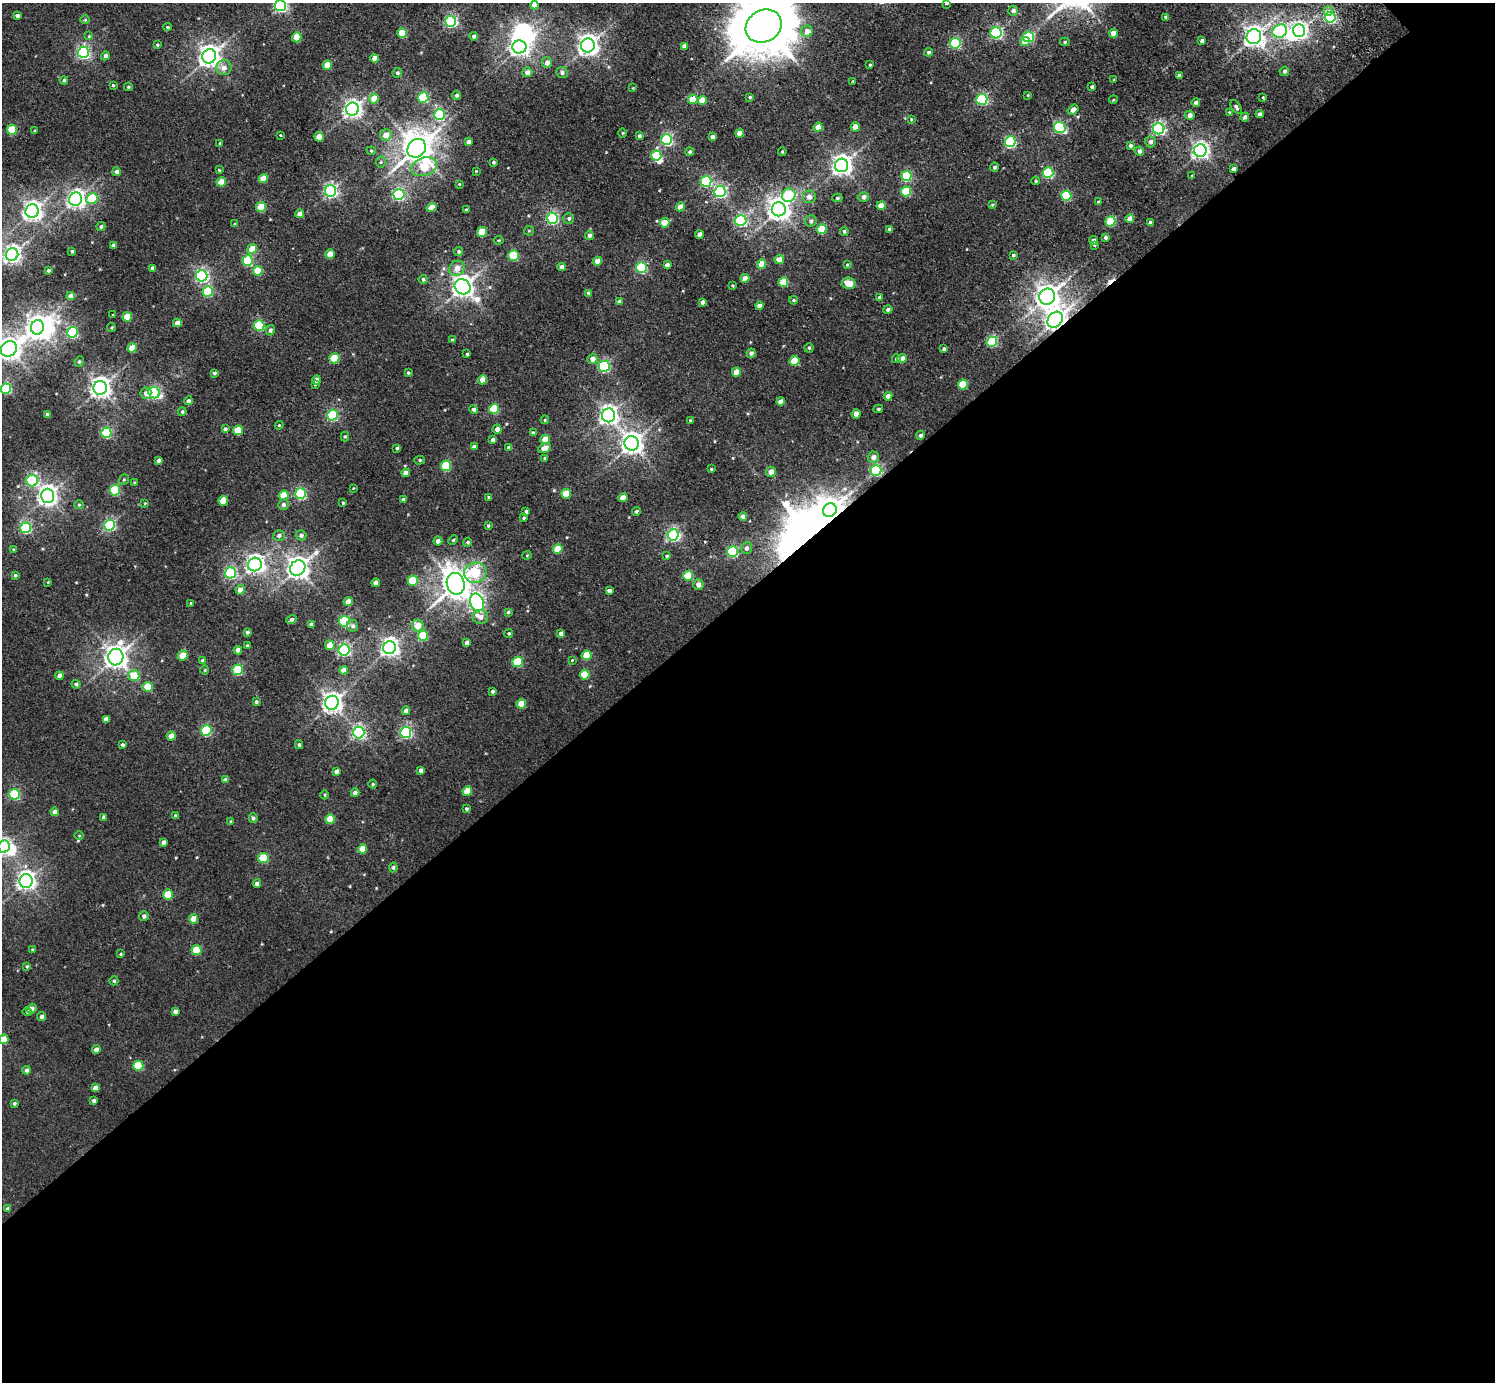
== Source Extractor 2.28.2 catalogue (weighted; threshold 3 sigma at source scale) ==
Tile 15 of 4 x 4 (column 3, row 4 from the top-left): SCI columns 3081-4573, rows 266-1645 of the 6093 x 6084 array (HDU 1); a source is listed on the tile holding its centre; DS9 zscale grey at full resolution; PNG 1497 x 1384 px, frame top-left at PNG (2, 3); each listed source drawn as its Kron ellipse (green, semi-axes under 4 px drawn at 4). Shown black and unused: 57% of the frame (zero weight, under 2 of 3 exposures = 3% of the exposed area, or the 3 px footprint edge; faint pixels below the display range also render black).
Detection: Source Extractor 2.28.2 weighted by HDU 2 'WHT'; one run over the whole footprint, this tile lists its part. Background 0.023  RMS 0.017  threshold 0.0763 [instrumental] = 3 sigma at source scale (4.5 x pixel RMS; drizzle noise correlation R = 1.50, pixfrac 1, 0.05/0.05 arcsec/px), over >= 5 px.
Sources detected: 413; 6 inside a brighter object's white glare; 1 long thin detection or spike segment (spike, bleed or trail) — neither listed nor drawn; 1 inside a brighter listed object's ellipse — not listed separately; the other 405 listed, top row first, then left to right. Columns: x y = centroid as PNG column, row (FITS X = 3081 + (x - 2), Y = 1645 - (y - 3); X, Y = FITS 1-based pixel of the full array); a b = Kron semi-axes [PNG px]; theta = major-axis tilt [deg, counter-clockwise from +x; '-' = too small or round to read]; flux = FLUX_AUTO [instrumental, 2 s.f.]
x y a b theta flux
947 3 3 3 - 2
534 5 4 4 - 14
281 6 5 5 - 340
1013 11 5 4 - 6.3
1328 11 5 4 - 8.3
17 16 4 4 - 6.9
1166 17 4 3 - 3.8
1330 17 5 5 - 230
85 20 5 3 - 1.6
451 21 5 5 - 290
764 26 19 16 30 12000
167 27 4 3 - 2
807 31 6 5 - 14
1280 31 7 6 - 230
1299 31 6 6 - 590
402 33 5 4 - 59
996 33 5 5 - 280
1113 33 4 4 - 13
89 36 4 4 - 1.8
474 36 4 4 - 4.4
297 37 5 4 - 39
1029 37 5 5 - 130
1254 37 7 7 - 1100
1202 41 4 4 - 6.1
1025 42 5 4 - 21
1065 42 5 4 - 2.4
955 43 5 5 - 170
157 45 4 3 - 2.8
588 45 7 7 - 1100
684 46 4 4 - 9.8
519 47 7 6 - 830
83 52 5 5 - 330
928 52 4 4 - 3.3
105 56 4 4 - 6.9
209 56 7 7 - 1200
375 58 4 4 - 15
547 63 5 5 - 11
327 65 5 4 - 38
870 65 4 3 - 1.9
224 68 7 7 - 11
1284 71 5 4 - 3.9
527 72 5 5 - 11
562 72 6 5 - 6.1
397 73 5 4 - 3.1
1179 76 4 4 - 7.8
64 80 4 4 - 3.1
1114 80 3 2 - 1.5
853 81 3 2 - 1.2
113 85 4 3 - 2.1
128 87 4 4 - 2.2
1092 87 4 4 - 5.1
633 88 3 3 - 1.1
457 95 4 4 - 3.9
1028 95 3 2 - 1.4
423 97 5 5 - 130
750 97 3 3 - 2.1
1263 97 3 3 - 1.4
374 98 5 5 - 27
693 99 5 4 - 37
982 99 5 5 - 220
702 100 4 4 - 27
1113 100 4 3 - 1.4
1196 102 4 4 - 8.3
1236 107 7 4 -55 4.2
352 109 6 6 - 770
1073 110 6 4 35 9.6
1229 112 4 4 - 1.5
1260 114 4 3 - 5.2
439 115 5 5 - 170
1190 115 4 4 - 7.7
1245 117 4 4 - 4.8
911 119 4 4 - 1.5
818 127 4 4 - 17
855 127 4 4 - 22
1060 127 6 5 - 230
1159 129 6 5 - 340
12 130 5 5 - 73
35 131 3 3 - 1.8
622 133 5 3 - 1.7
740 133 4 4 - 19
280 135 3 3 - 1.3
386 135 5 5 - 18
639 136 4 3 - 3.8
319 137 4 4 - 27
712 137 4 4 - 6.9
667 140 5 5 - 230
468 142 4 4 - 6
1010 142 5 5 - 220
1150 142 6 5 - 6.3
220 143 3 3 - 2
1130 145 3 3 - 3.6
417 148 10 8 47 3000
371 151 4 4 - 1.9
782 151 4 3 - 2.1
1140 151 4 4 - 6.1
1200 151 6 6 - 720
690 152 4 4 - 3.5
656 156 5 5 - 66
381 162 5 5 - 2.5
493 162 3 3 - 2.5
842 165 7 6 - 950
424 167 13 9 17 52
995 167 4 4 - 3.7
1234 169 4 4 - 6.3
219 170 4 3 - 1.7
476 171 3 3 - 1.1
117 172 4 4 - 7.2
1048 173 5 5 - 140
906 176 5 5 - 100
1192 176 4 3 - 1.4
263 178 5 4 - 29
706 181 5 5 - 150
1035 181 4 3 - 2.2
221 182 5 4 - 29
459 184 3 3 - 1.3
330 191 6 5 - 380
906 191 5 5 - 97
720 192 6 5 - 290
399 194 5 5 - 250
789 195 7 6 - 110
1066 196 5 5 - 100
809 197 6 6 - 11
864 197 5 5 - 8.7
92 198 6 5 - 76
837 198 5 4 - 2.1
76 199 7 6 - 710
1098 202 4 3 - 2.2
992 205 4 3 - 1.7
881 206 4 4 - 23
261 207 5 5 - 53
432 207 5 4 - 16
680 207 4 4 - 16
779 209 7 7 - 1400
466 210 3 3 - 2.9
32 211 7 6 - 930
300 214 4 4 - 13
553 218 5 5 - 260
569 218 5 5 - 3.9
1130 219 4 4 - 18
741 220 5 5 - 240
811 221 6 5 - 4.6
1110 221 5 5 - 89
665 223 5 4 - 37
1150 223 4 4 - 8.1
235 224 4 4 - 2.2
101 226 4 4 - 3.7
822 229 5 5 - 63
889 229 4 3 - 4.1
529 231 5 4 - 1.9
844 231 4 4 - 3.1
482 232 5 4 - 54
589 235 4 4 - 5.1
699 235 4 4 - 9.9
1105 237 4 3 - 3.8
499 240 5 3 - 2
1094 240 4 4 - 7.7
113 245 4 3 - 5.2
1094 245 3 3 - 1.8
252 249 5 4 - 25
72 251 4 4 - 2.5
459 251 5 4 - 3
330 254 5 4 - 27
12 255 6 6 - 660
1013 255 3 3 - 2.9
514 256 5 5 - 78
779 259 4 4 - 19
248 261 5 5 - 160
597 261 4 4 - 19
762 264 4 4 - 28
667 265 4 4 - 6.5
847 265 4 3 - 1.6
562 267 4 4 - 8.6
641 267 5 5 - 170
152 268 4 4 - 5.9
457 268 8 7 - 14
48 270 3 3 - 3
258 271 5 5 - 43
202 276 5 5 - 350
745 278 4 4 - 16
423 279 4 4 - 3.8
783 282 5 5 - 52
849 283 7 6 - 19
732 286 3 3 - 1.8
462 287 8 7 - 1300
208 292 5 5 - 110
588 293 4 3 - 2.5
71 296 4 4 - 11
880 297 4 3 - 5.3
1047 297 8 7 - 1400
793 300 4 3 - 2.2
619 302 4 4 - 6.3
702 302 4 4 - 6.7
759 306 4 4 - 7.9
888 310 5 4 - 4.4
113 314 3 2 - 1.1
127 317 5 4 - 49
1055 320 9 7 51 1200
177 323 4 4 - 11
259 326 5 5 - 140
37 327 7 6 - 1200
111 327 4 4 - 2
270 330 5 4 - 4.8
73 332 5 5 - 170
452 340 3 3 - 2.1
992 342 5 5 - 130
132 348 4 4 - 30
809 348 4 4 - 3.1
9 349 8 7 - 1300
944 349 4 3 - 3.5
751 353 4 4 - 5.9
467 354 3 3 - 1.9
334 358 5 5 - 73
592 359 5 4 - 12
896 359 4 4 - 2.9
902 359 4 4 - 16
79 361 5 4 - 2.6
795 361 5 4 - 58
604 366 5 5 - 260
736 372 5 4 - 22
214 373 4 3 - 3.3
408 373 4 4 - 2.5
316 380 4 4 - 9.7
482 380 4 4 - 22
315 384 4 3 - 2.2
963 385 5 5 - 66
100 388 7 6 - 1100
6 389 5 5 - 140
146 393 6 5 - 8.3
154 393 6 5 - 260
888 396 4 4 - 9
188 401 4 4 - 4.4
781 401 4 4 - 14
474 409 4 4 - 4.5
494 409 5 5 - 76
878 409 5 4 - 3.2
182 412 4 4 - 2.5
856 414 4 4 - 12
48 415 4 4 - 9
332 415 5 5 - 200
608 415 7 6 - 790
545 420 4 3 - 1.7
690 420 3 3 - 1.9
279 425 4 4 - 1.7
225 429 3 3 - 3.4
497 429 4 4 - 8.3
238 430 5 4 - 47
106 433 5 5 - 160
533 433 4 4 - 4.8
920 435 4 4 - 4.4
345 436 5 4 - 2.1
545 439 5 4 - 31
493 440 4 4 - 6.7
632 443 7 7 - 1200
474 447 4 4 - 6.9
397 448 4 4 - 2.7
509 448 4 4 - 6.1
544 448 7 4 25 15
873 457 5 5 - 9.2
545 458 4 3 - 2.2
158 460 4 3 - 5.1
420 460 5 4 - 2.6
446 466 5 5 - 87
711 469 3 3 - 1.7
876 470 5 5 - 210
771 472 5 5 - 13
406 473 4 4 - 8.6
124 479 5 4 - 2.2
32 481 6 5 - 180
135 483 3 3 - 2.4
353 488 3 3 - 1.2
115 490 5 5 - 120
301 494 5 5 - 200
566 494 5 5 - 39
284 495 5 4 - 34
47 496 7 6 - 850
489 497 4 3 - 2
623 498 4 4 - 18
403 499 4 3 - 2.5
223 501 5 4 - 32
145 503 4 3 - 1.6
343 503 4 3 - 2.2
79 505 5 4 - 2.1
283 505 5 5 - 5.8
830 510 7 6 - 1500
526 511 4 3 - 3.2
636 511 4 4 - 3.1
743 516 4 4 - 8
524 518 3 3 - 2.1
109 525 5 5 - 230
488 525 4 3 - 2.3
26 528 5 5 - 180
279 535 6 5 - 4.8
301 535 5 5 - 6.2
673 535 5 5 - 330
453 540 5 3 - 1.9
438 541 4 4 - 9.2
467 542 4 4 - 3.2
747 548 6 5 - 5.2
13 549 4 3 - 1.6
558 549 5 4 - 42
733 552 5 5 - 160
527 555 4 4 - 1.8
667 556 4 3 - 1.9
255 564 7 6 - 740
298 568 8 7 - 1300
230 573 5 5 - 200
475 573 11 10 - 70
15 575 4 4 - 2.4
688 576 5 5 - 66
413 581 5 5 - 80
48 582 3 3 - 1.2
376 583 4 4 - 11
456 584 11 9 -74 2700
698 584 5 5 - 12
240 590 5 4 - 14
609 591 4 3 - 5.9
348 602 4 4 - 17
477 602 9 6 -67 320
191 603 3 3 - 2.1
508 612 3 3 - 2.2
481 617 7 7 - 8.6
291 619 5 3 - 5.5
344 621 5 5 - 140
311 624 4 3 - 5
353 626 6 5 - 4.7
418 626 6 5 - 21
247 632 4 4 - 4.4
509 633 4 4 - 2.3
561 633 4 4 - 6.2
423 636 5 5 - 71
467 643 4 4 - 8.4
330 645 5 4 - 25
247 646 3 3 - 3.9
389 648 6 6 - 770
238 650 4 4 - 12
344 650 5 5 - 280
183 655 6 4 67 32
587 655 5 4 - 43
116 657 8 7 - 1400
572 660 4 3 - 1.4
203 661 4 4 - 5.4
518 662 5 5 - 91
205 670 5 3 - 1.6
238 670 5 5 - 130
344 670 4 4 - 16
134 675 5 5 - 36
585 675 5 5 - 51
59 676 4 4 - 10
76 684 4 4 - 3.7
148 687 5 5 - 50
492 691 3 3 - 3.7
256 702 4 4 - 3.2
332 703 7 6 - 950
521 704 4 4 - 30
406 711 4 4 - 8.8
106 719 4 4 - 8.2
206 730 5 5 - 140
359 732 6 6 - 380
406 732 5 5 - 250
171 736 4 4 - 18
123 745 4 3 - 3.2
299 745 4 3 - 2.9
421 770 4 4 - 7.2
337 771 4 4 - 7.5
225 780 4 4 - 6
373 784 4 4 - 2
467 791 5 4 - 30
355 793 4 4 - 8.7
14 794 5 5 - 160
325 795 4 3 - 1.5
466 809 3 3 - 3
55 812 4 4 - 12
175 816 3 3 - 2.6
103 817 4 3 - 4.5
253 818 5 3 - 3.2
330 819 5 5 - 42
231 821 4 3 - 1.9
79 836 4 3 - 1.4
163 842 4 4 - 7.1
4 847 6 5 - 380
362 849 4 4 - 23
263 858 5 5 - 52
393 867 5 4 - 3.3
26 881 7 6 - 780
257 883 4 4 - 6.1
168 895 5 5 - 60
144 916 5 5 - 4.8
194 919 5 4 - 25
32 949 4 2 - 1.1
197 950 5 5 - 54
121 954 3 3 - 1.7
27 966 4 3 - 2.3
114 981 4 4 - 3
32 1008 5 4 - 9
175 1011 4 4 - 7.2
27 1012 4 4 - 2.4
42 1016 4 4 - 5.2
4 1039 5 4 - 23
96 1050 4 4 - 8.6
138 1066 5 5 - 79
26 1070 4 4 - 4.6
95 1088 4 4 - 10
94 1101 4 3 - 4.5
14 1103 4 4 - 3.2
8 1209 4 4 - 3.5
Overlapping masked pixels (flux is a lower limit): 2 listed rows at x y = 1055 320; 830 510
Isophote crosses this tile's border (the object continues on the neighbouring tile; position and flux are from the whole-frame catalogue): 7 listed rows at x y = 947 3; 281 6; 764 26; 9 349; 6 389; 4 847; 4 1039